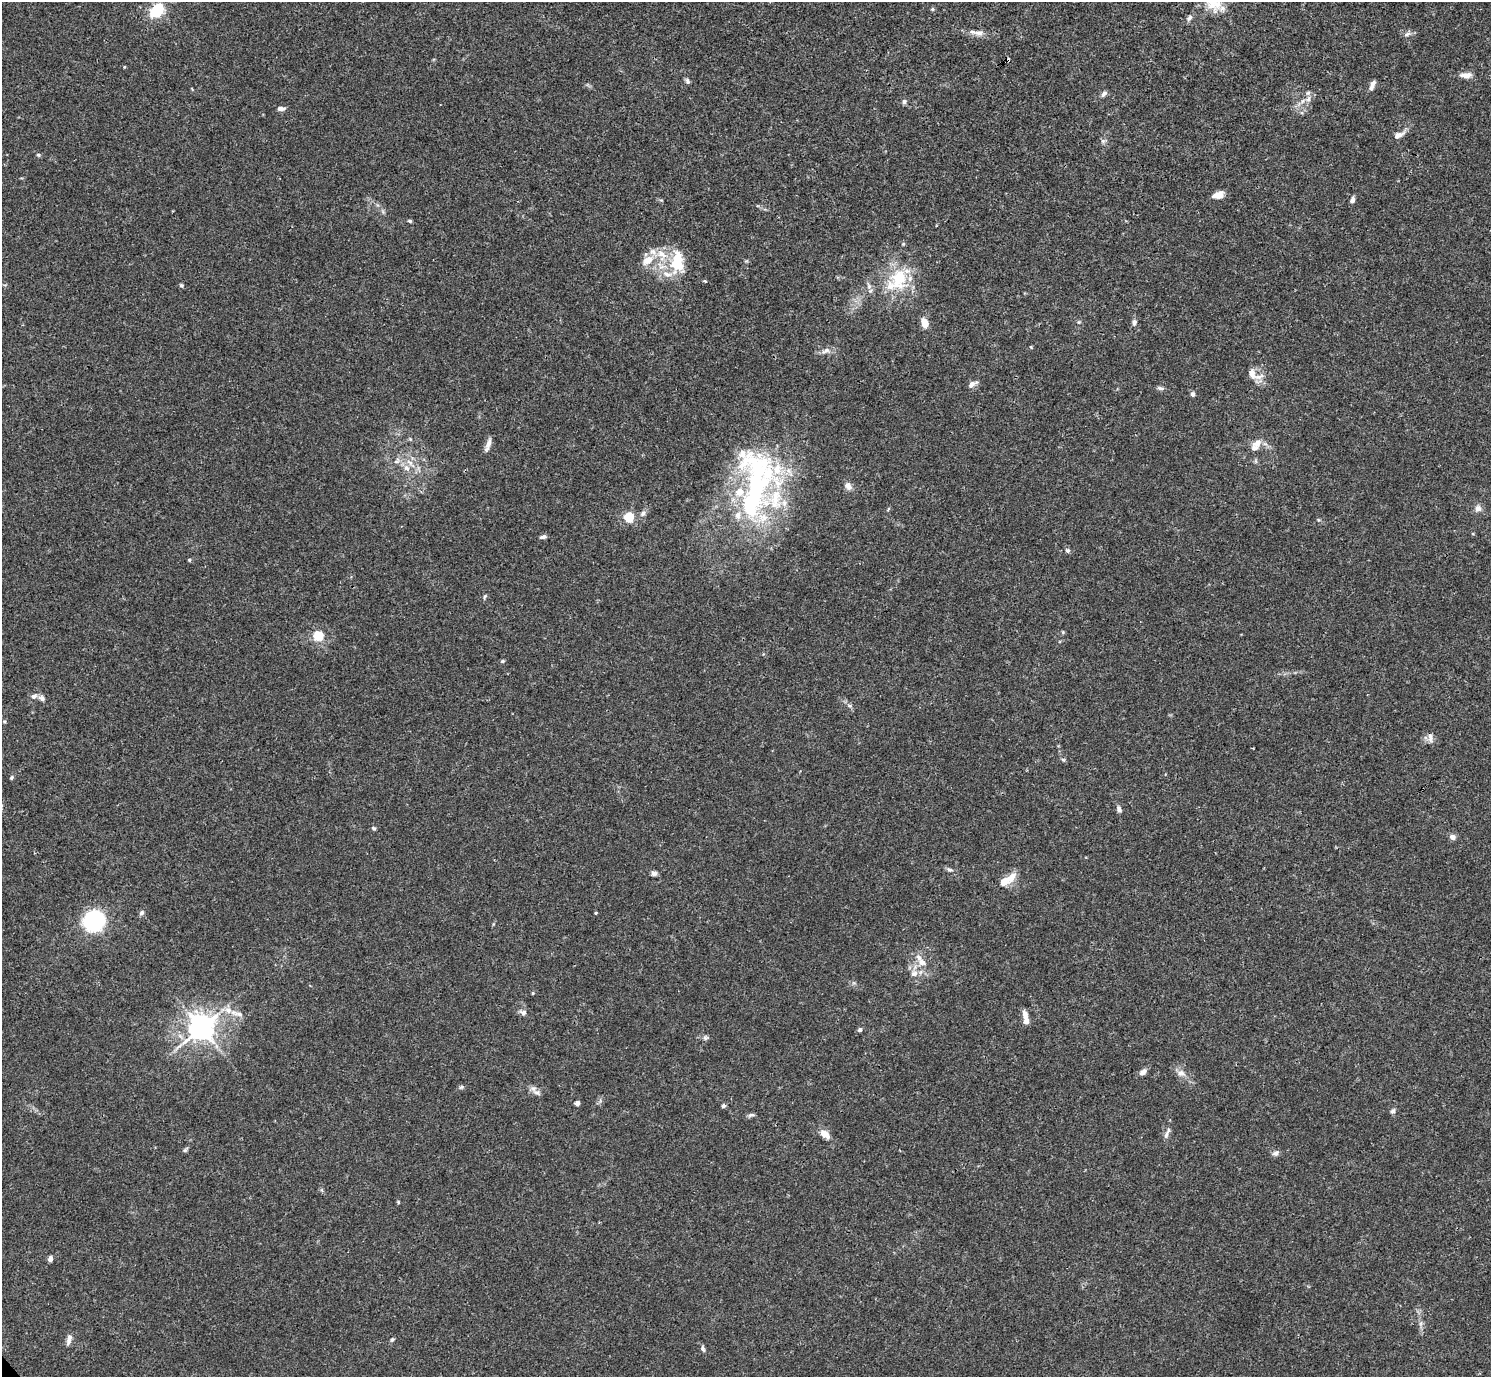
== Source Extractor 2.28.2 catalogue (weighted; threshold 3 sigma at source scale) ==
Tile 10 of 4 x 4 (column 2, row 3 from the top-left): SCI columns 1491-2979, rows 1535-2909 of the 5962 x 5959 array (HDU 1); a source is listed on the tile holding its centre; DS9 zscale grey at full resolution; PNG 1493 x 1379 px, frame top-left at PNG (2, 2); no overlay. Shown black and unused: <1% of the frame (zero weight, under 3 of 4 exposures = <1% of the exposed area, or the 3 px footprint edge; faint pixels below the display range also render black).
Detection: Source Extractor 2.28.2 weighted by HDU 2 'WHT'; one run over the whole footprint, this tile lists its part. Background 0.0164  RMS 0.0022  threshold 0.00968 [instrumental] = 3 sigma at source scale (4.5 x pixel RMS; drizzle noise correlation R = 1.50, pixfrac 1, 0.05/0.05 arcsec/px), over >= 5 px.
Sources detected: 106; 13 inside a brighter listed object's ellipse — not listed separately; the other 93 listed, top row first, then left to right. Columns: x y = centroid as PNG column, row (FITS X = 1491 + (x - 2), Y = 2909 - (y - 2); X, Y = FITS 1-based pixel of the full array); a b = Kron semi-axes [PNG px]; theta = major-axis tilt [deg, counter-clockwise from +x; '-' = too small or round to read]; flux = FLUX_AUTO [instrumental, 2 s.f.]
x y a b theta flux
1213 3 24 17 -52 5
932 9 5 4 - 0.33
157 10 12 8 55 10
1189 18 9 6 58 0.64
979 33 15 8 1 1.4
1406 34 9 5 36 0.6
124 67 4 2 - 0.16
1466 75 13 7 1 1.5
687 81 8 5 -72 0.49
1372 85 12 5 66 1
1104 94 8 5 46 0.66
1308 99 9 6 72 0.93
904 102 7 5 59 0.48
281 108 10 5 4 0.83
1398 135 15 7 25 1.4
1103 141 7 6 - 0.52
38 155 5 4 - 0.3
1218 195 13 7 17 1.8
1352 200 7 5 68 0.73
410 221 5 4 - 0.31
648 260 17 10 34 2.9
677 262 30 17 87 7.9
899 279 33 25 85 10
705 281 3 3 - 0.37
181 285 6 4 -62 0.31
869 286 7 6 - 0.68
1134 322 8 6 -85 0.66
924 323 11 7 -76 2.1
1031 347 4 3 - 0.19
826 351 12 6 28 0.98
1252 373 14 9 -66 2.1
972 384 13 6 30 0.94
1160 388 10 5 -6 0.52
1193 394 6 5 - 0.59
410 439 6 4 -46 0.27
1257 443 12 9 41 1.8
488 444 16 5 71 1.3
397 461 11 6 44 0.87
410 463 18 5 -43 1.7
406 468 9 7 -34 1.1
755 483 101 39 87 53
848 486 10 7 -49 1.2
1478 508 9 8 - 1
888 509 6 3 71 0.22
643 513 8 6 73 0.63
629 517 5 5 - 15
543 537 8 5 16 0.58
1068 550 6 6 - 0.43
189 560 5 4 - 0.26
485 596 7 4 60 0.31
318 636 16 16 - 3.3
502 661 5 4 - 0.28
34 696 8 6 17 0.81
42 698 9 7 -34 0.75
850 706 7 5 -7 0.45
1430 737 13 6 -79 0.94
1063 760 6 5 - 0.34
11 778 6 5 - 0.35
1119 809 8 5 -66 0.73
374 828 5 4 - 0.32
1453 837 8 7 - 0.85
950 870 8 5 -16 0.52
654 873 7 6 - 0.56
1011 877 15 9 54 2.2
142 913 6 5 - 0.53
596 913 3 2 - 0.32
94 921 21 19 49 18
922 962 12 9 -41 1.9
914 974 9 7 17 1.2
533 993 5 3 - 0.2
523 1012 9 6 -21 0.75
237 1013 23 6 -13 1.6
1025 1014 10 6 -75 1.3
201 1028 8 8 - 230
860 1030 5 5 - 0.53
705 1038 7 6 - 0.48
1143 1072 8 5 38 1.2
1181 1073 12 7 -12 1.2
461 1087 7 5 27 0.4
537 1092 14 7 -24 1
577 1103 5 5 - 0.7
723 1106 6 5 - 0.37
1393 1111 8 6 58 0.52
751 1115 9 5 17 0.49
825 1134 11 7 -39 1.9
1166 1135 11 6 76 0.81
185 1150 7 4 45 0.35
1276 1153 11 6 25 0.67
398 1202 5 3 - 0.22
50 1259 5 4 - 0.96
392 1339 6 4 48 0.36
69 1342 11 7 74 0.98
703 1349 10 5 -74 0.5
Isophote crosses this tile's border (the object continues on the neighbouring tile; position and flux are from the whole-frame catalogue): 1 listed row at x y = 1213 3